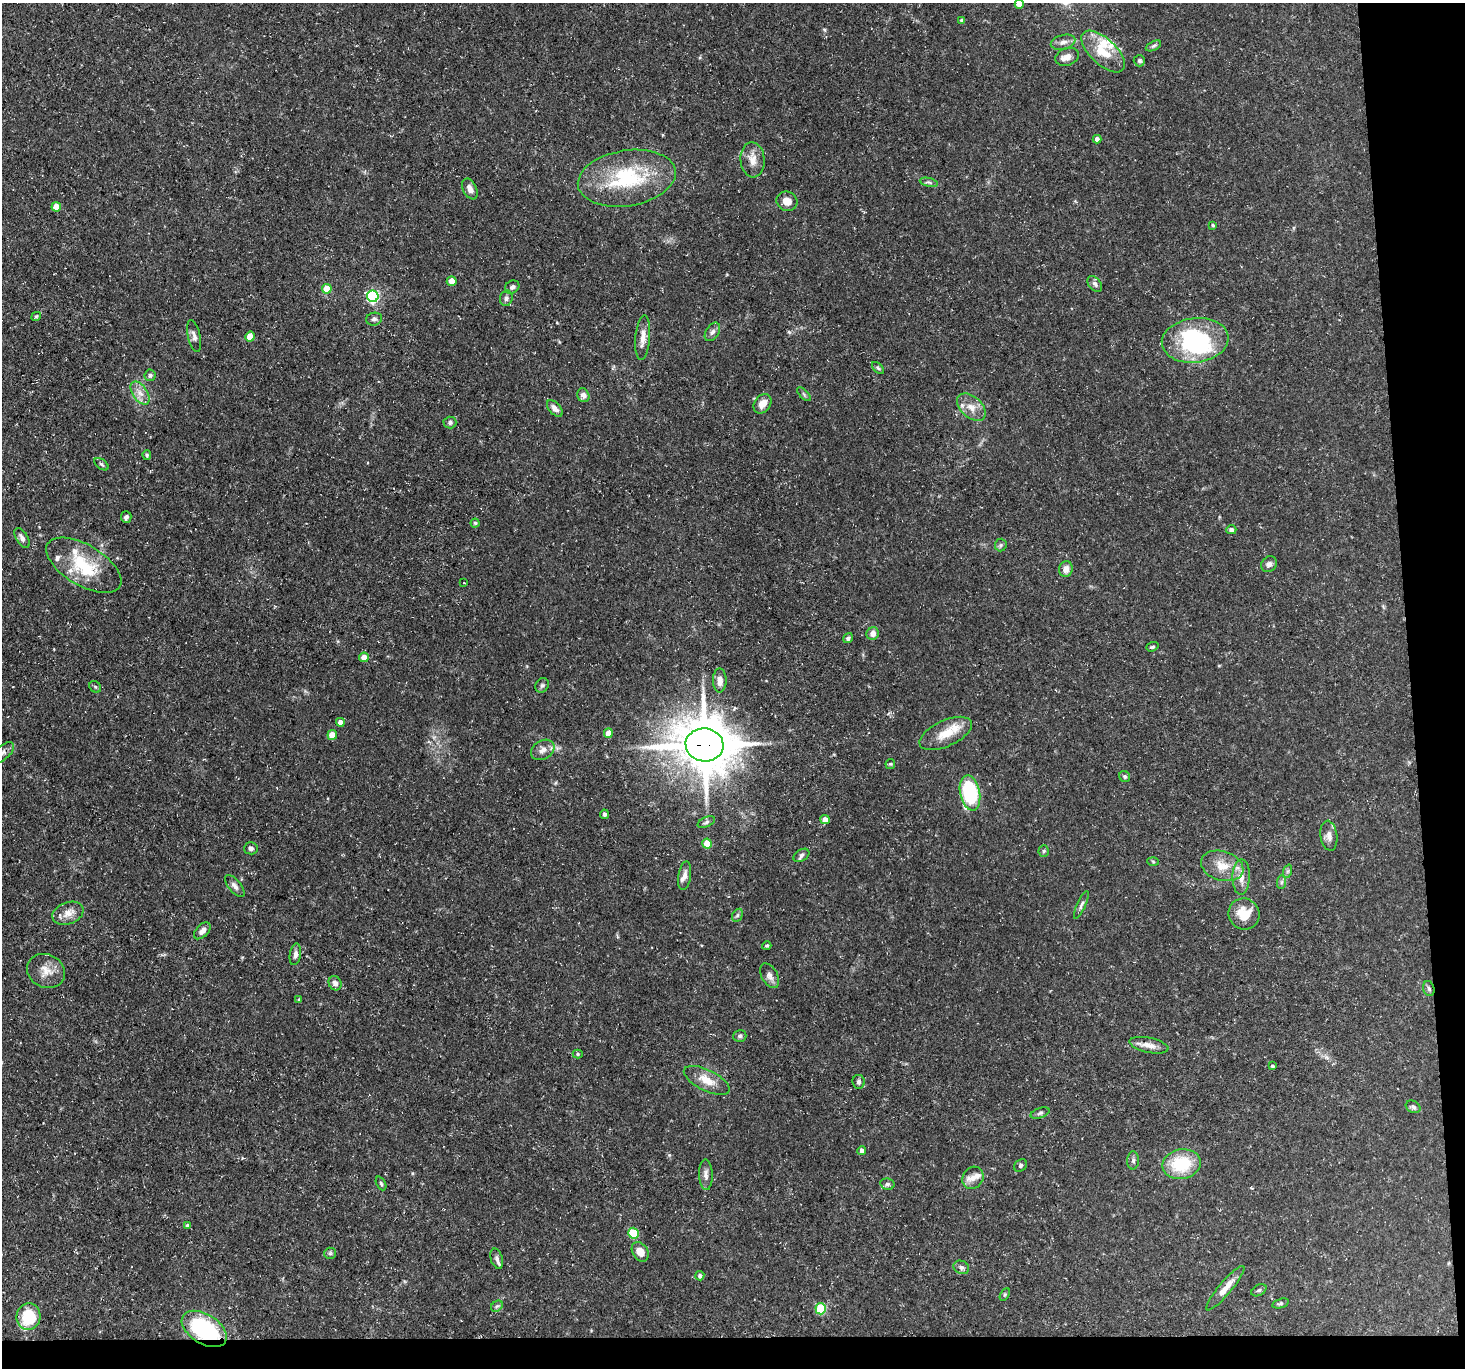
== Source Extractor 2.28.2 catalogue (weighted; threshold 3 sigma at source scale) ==
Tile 9 of 3 x 3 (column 3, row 3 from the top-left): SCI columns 2928-4390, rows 122-1487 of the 4390 x 4363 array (HDU 1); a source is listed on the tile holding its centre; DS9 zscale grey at full resolution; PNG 1467 x 1370 px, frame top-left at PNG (2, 3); each listed source drawn as its Kron ellipse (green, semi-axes under 4 px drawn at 4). Shown black and unused: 6% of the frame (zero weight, under 3 of 5 exposures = <1% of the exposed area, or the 3 px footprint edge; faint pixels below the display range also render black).
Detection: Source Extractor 2.28.2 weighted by HDU 2 'WHT'; one run over the whole footprint, this tile lists its part. Background 0.133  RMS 0.0051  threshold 0.0228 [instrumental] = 3 sigma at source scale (4.5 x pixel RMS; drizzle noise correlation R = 1.50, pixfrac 1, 0.05/0.05 arcsec/px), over >= 5 px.
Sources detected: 134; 2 inside a brighter object's white glare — neither listed nor drawn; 9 inside a brighter listed object's ellipse — not listed separately; the other 123 listed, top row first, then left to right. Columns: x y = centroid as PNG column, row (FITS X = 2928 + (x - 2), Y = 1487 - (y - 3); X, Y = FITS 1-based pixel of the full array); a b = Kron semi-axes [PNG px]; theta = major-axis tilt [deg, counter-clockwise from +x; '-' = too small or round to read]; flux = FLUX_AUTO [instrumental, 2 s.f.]
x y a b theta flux
1019 4 4 4 - 3.4
962 20 4 4 - 1.4
1063 42 12 7 15 2.6
1153 46 8 4 27 0.98
1103 51 27 13 -43 13
1067 57 12 8 20 3.4
1139 61 5 5 - 1
1097 139 4 4 - 2.3
753 160 17 12 -85 5.5
627 178 49 28 9 44
929 182 9 4 -13 1
470 189 11 7 -64 3
787 201 10 9 - 4.5
56 207 4 4 - 7.6
1213 225 4 3 - 0.71
452 281 5 5 - 5.4
1095 284 9 6 -50 1.6
512 287 7 6 - 1.3
327 289 5 5 - 9
373 296 6 5 - 82
506 298 8 6 76 1.6
36 316 5 3 - 0.71
374 319 8 6 11 1.4
712 332 10 6 56 1.9
194 336 16 6 -77 2.2
250 337 5 4 - 9.5
643 338 22 7 85 5.3
1195 340 33 22 7 60
878 368 7 4 -45 0.89
150 375 5 5 - 1.2
140 393 13 7 -55 4
804 394 9 3 -45 0.75
583 395 7 6 - 2.3
762 404 10 8 54 4.7
971 407 17 10 -42 5.6
555 408 10 5 -47 2.4
450 422 6 6 - 1.2
147 455 5 4 - 0.77
102 464 8 4 -37 1
126 517 6 5 - 1.3
475 523 4 4 - 0.79
1231 530 5 4 - 1.5
22 538 11 6 -60 2.1
1001 545 6 5 - 0.96
1269 564 8 7 - 2
84 565 42 20 -31 26
1066 569 8 6 79 3.7
464 583 3 2 - 0.32
873 634 6 6 - 3.1
848 638 5 4 - 1.2
1152 647 6 4 19 0.87
364 657 5 5 - 5
720 680 12 6 90 3.4
542 685 7 6 - 1.2
95 687 6 5 - 0.79
340 722 4 4 - 3.5
608 733 5 4 - 7.4
946 733 28 13 25 9.9
332 735 5 4 - 8.5
705 745 19 16 -9 2500
543 750 12 9 32 3.3
2 753 14 7 40 2.5
890 764 5 5 - 0.61
1125 777 6 5 - 0.9
970 793 18 10 -78 42
604 814 5 4 - 1
825 819 5 4 - 3.6
706 822 9 5 25 1.2
1329 836 15 8 -83 3.4
707 843 5 5 - 12
251 848 6 6 - 1.6
1044 851 6 5 - 0.8
801 855 9 5 33 1.4
1153 861 6 4 -3 0.59
1222 866 21 14 -17 9.6
1288 871 7 4 71 0.93
685 876 14 6 81 2.7
1241 877 18 8 89 5.2
1281 882 7 4 89 1
235 886 13 6 -50 2.2
1081 905 15 4 67 1.6
68 913 16 11 20 4.9
1244 914 16 15 - 11
737 915 7 5 60 0.99
202 931 10 6 45 2.2
767 946 4 4 - 0.7
295 954 11 5 80 2.3
46 971 19 16 -25 6.8
769 976 13 8 -60 2.9
335 983 7 6 - 2.1
1429 989 8 5 -73 1.2
299 999 4 3 - 0.57
740 1036 7 6 - 1.1
1149 1045 20 7 -12 4.3
578 1054 5 4 - 0.74
1272 1066 4 3 - 0.81
707 1080 25 10 -26 7.6
859 1082 7 6 - 1.3
1413 1107 8 6 -30 1.3
1040 1113 10 5 19 1.1
862 1150 4 4 - 1.8
1133 1160 9 6 89 1.4
1182 1164 19 14 11 23
1020 1165 7 5 47 0.96
706 1175 15 6 -88 2.6
973 1178 12 10 56 4
381 1183 7 4 -63 0.86
887 1184 7 5 -13 1.2
187 1225 4 4 - 0.64
633 1233 5 5 - 23
640 1252 10 7 -57 5.1
330 1253 6 5 - 0.89
497 1259 10 6 -74 1.8
961 1267 8 6 -27 1.6
700 1276 4 4 - 1.5
1225 1288 28 6 50 5.9
1259 1290 8 5 30 0.92
1005 1294 7 4 59 0.71
1280 1303 9 4 16 0.89
497 1306 6 5 - 1
821 1309 5 5 - 30
28 1316 13 12 - 21
204 1329 25 14 -32 53
Overlapping masked pixels (flux is a lower limit): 3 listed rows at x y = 705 745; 1429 989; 204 1329
Isophote crosses this tile's border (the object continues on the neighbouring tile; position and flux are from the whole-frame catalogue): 2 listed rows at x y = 1019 4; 2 753